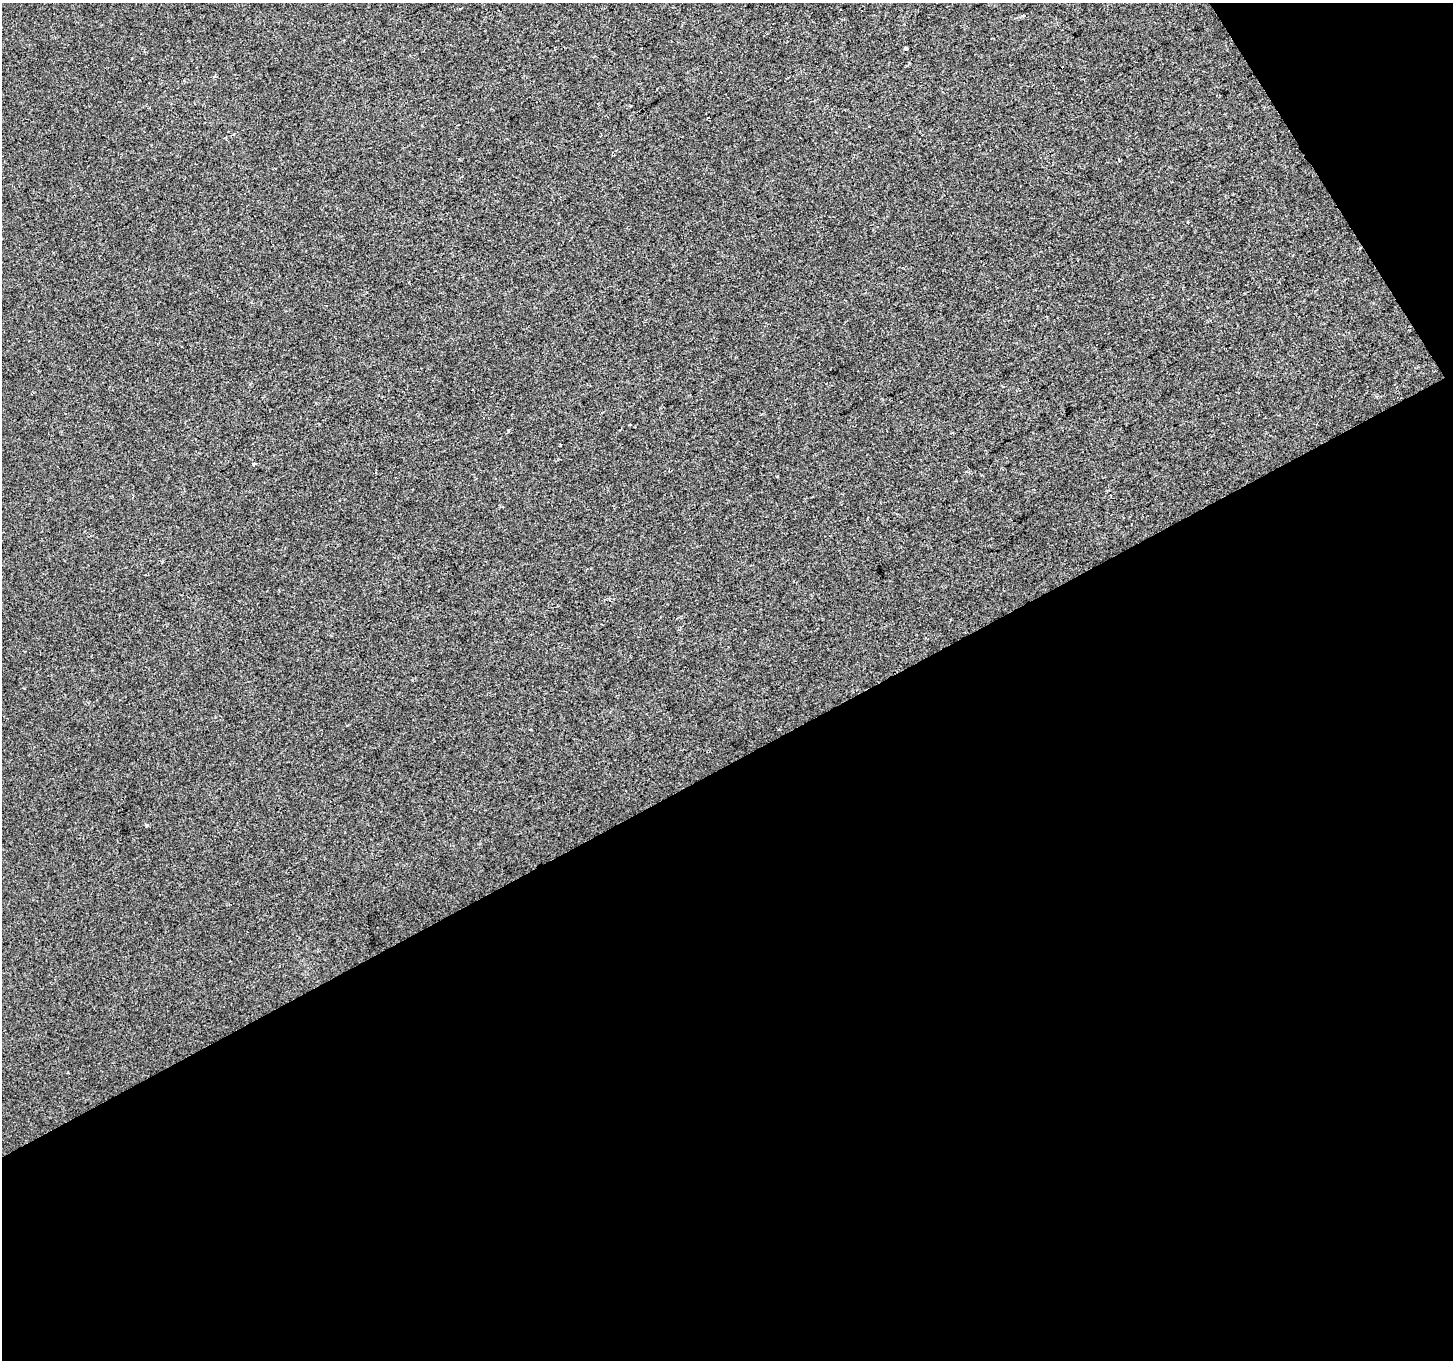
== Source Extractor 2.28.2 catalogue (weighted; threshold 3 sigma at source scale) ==
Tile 4 of 2 x 2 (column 2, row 2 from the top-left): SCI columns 1452-2902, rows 63-1420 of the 2902 x 2856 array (HDU 1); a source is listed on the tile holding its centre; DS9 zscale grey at full resolution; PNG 1455 x 1362 px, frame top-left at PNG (2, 3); no overlay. Shown black and unused: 46% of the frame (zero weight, under 2 of 3 exposures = <1% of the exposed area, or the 3 px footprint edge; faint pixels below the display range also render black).
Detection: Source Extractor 2.28.2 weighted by HDU 2 'WHT'; one run over the whole footprint, this tile lists its part. Background 6.65e-04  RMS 0.0046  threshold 0.0206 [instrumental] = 3 sigma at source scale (4.5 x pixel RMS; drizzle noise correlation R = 1.50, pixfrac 1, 0.0396/0.0396 arcsec/px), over >= 5 px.
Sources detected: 6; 2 cosmic-ray / hot-pixel residue — not listed; the other 4 listed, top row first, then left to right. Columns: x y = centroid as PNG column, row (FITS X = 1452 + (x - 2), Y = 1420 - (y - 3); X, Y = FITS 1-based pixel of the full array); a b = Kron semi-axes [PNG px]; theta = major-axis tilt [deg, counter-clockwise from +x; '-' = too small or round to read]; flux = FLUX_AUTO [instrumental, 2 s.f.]
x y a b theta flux
460 8 3 2 - 0.55
905 48 3 3 - 1.1
508 431 4 2 - 0.44
146 825 5 3 - 0.48